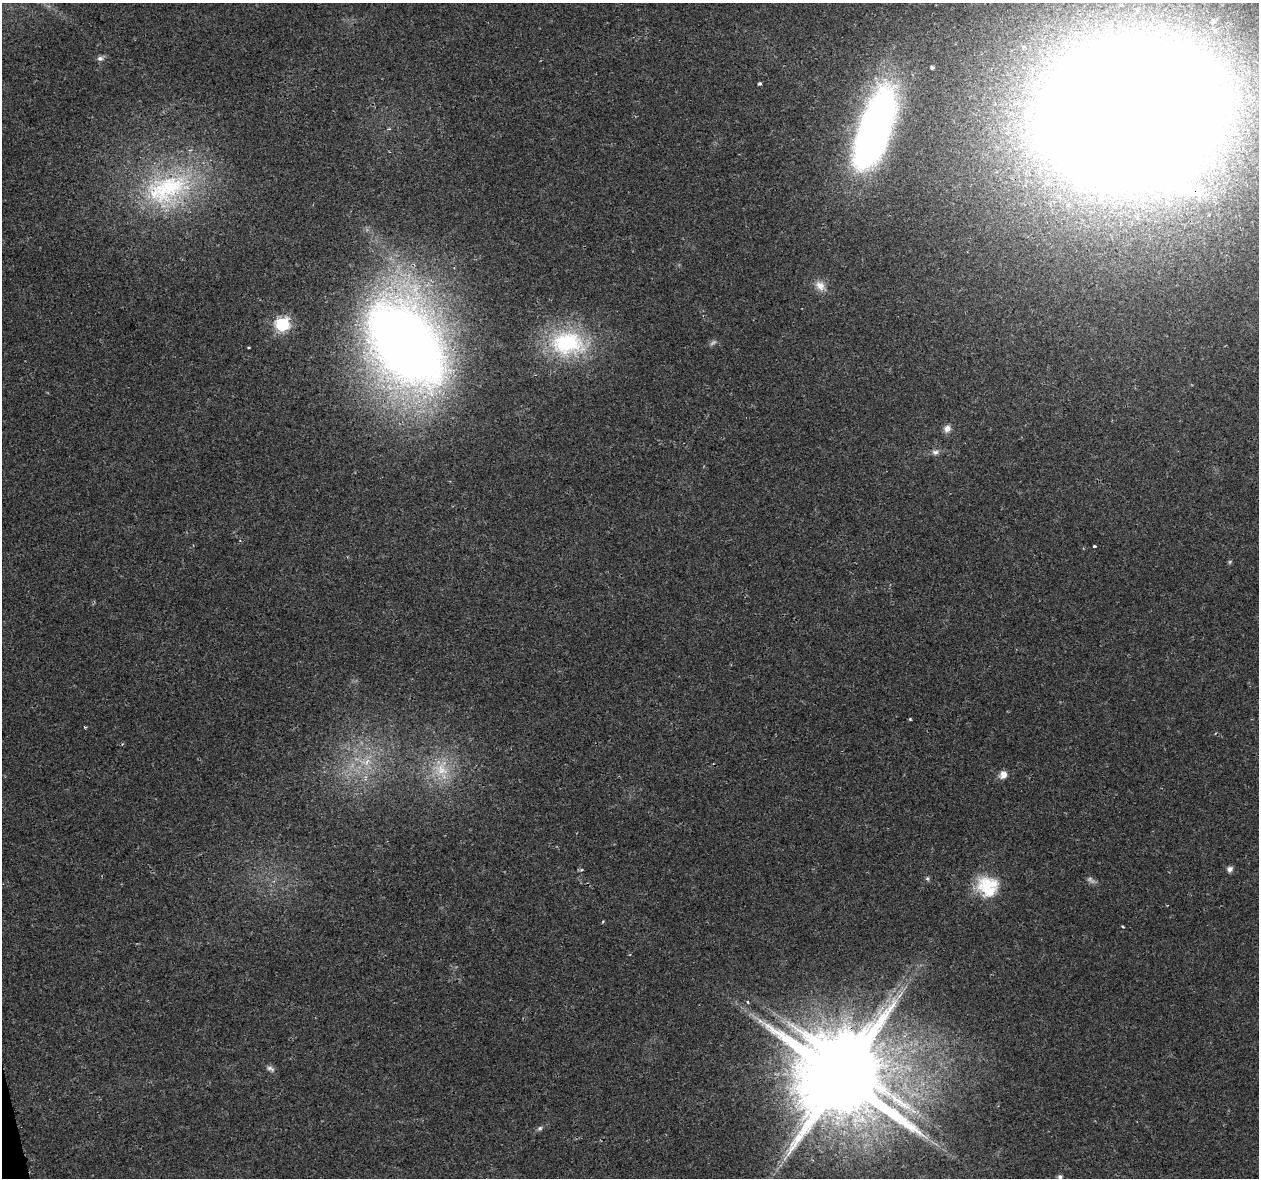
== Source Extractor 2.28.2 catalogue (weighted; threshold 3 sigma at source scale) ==
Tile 7 of 4 x 4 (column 3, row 2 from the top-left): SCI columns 2528-3784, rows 2438-3613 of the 5057 x 4923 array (HDU 1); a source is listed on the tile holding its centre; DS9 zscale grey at full resolution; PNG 1261 x 1180 px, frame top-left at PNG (2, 3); no overlay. Shown black and unused: <1% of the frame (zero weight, under 2 of 3 exposures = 3% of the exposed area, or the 3 px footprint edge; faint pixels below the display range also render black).
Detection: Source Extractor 2.28.2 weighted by HDU 2 'WHT'; one run over the whole footprint, this tile lists its part. Background 0.0296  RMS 0.0032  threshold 0.0145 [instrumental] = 3 sigma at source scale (4.5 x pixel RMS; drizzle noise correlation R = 1.50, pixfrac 1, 0.0396/0.0396 arcsec/px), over >= 5 px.
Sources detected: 36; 1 too faint to see at this stretch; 1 inside a brighter object's white glare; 1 long thin detection or spike segment (spike, bleed or trail) — not listed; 1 inside a brighter listed object's ellipse — not listed separately; the other 32 listed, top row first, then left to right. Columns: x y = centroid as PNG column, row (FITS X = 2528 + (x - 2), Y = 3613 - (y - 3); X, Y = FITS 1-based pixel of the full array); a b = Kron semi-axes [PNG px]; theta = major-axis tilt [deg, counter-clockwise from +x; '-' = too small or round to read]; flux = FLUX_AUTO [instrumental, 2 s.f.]
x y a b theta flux
100 58 8 7 - 1.1
932 67 4 3 - 1.1
759 84 4 3 - 0.6
1132 113 100 71 8 2500
874 130 74 25 70 210
167 189 73 46 22 56
820 286 15 11 -47 3.1
282 324 7 7 - 52
567 343 51 35 -5 36
406 344 93 62 -58 370
248 347 3 3 - 1
947 428 10 8 48 1.8
935 452 10 7 8 1.3
1095 546 4 3 - 0.51
1230 562 6 5 - 0.48
910 719 4 3 - 0.37
85 727 3 3 - 0.37
366 762 15 9 28 4.1
441 769 26 21 80 12
1003 774 10 8 61 2.3
1230 869 7 6 - 1.4
581 870 5 3 - 0.42
927 878 6 5 - 0.59
1091 880 13 6 -30 1.2
988 889 33 22 -58 14
1123 926 4 2 - 0.34
748 1002 4 4 - 0.63
270 1069 12 6 -25 1.1
841 1078 25 19 -10 5900
540 1128 7 6 - 0.75
785 1158 8 4 53 1
1060 1177 6 5 - 0.93
Overlapping masked pixels (flux is a lower limit): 2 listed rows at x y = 1132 113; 841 1078
Isophote crosses this tile's border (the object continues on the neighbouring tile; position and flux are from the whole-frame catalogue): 1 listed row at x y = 1060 1177